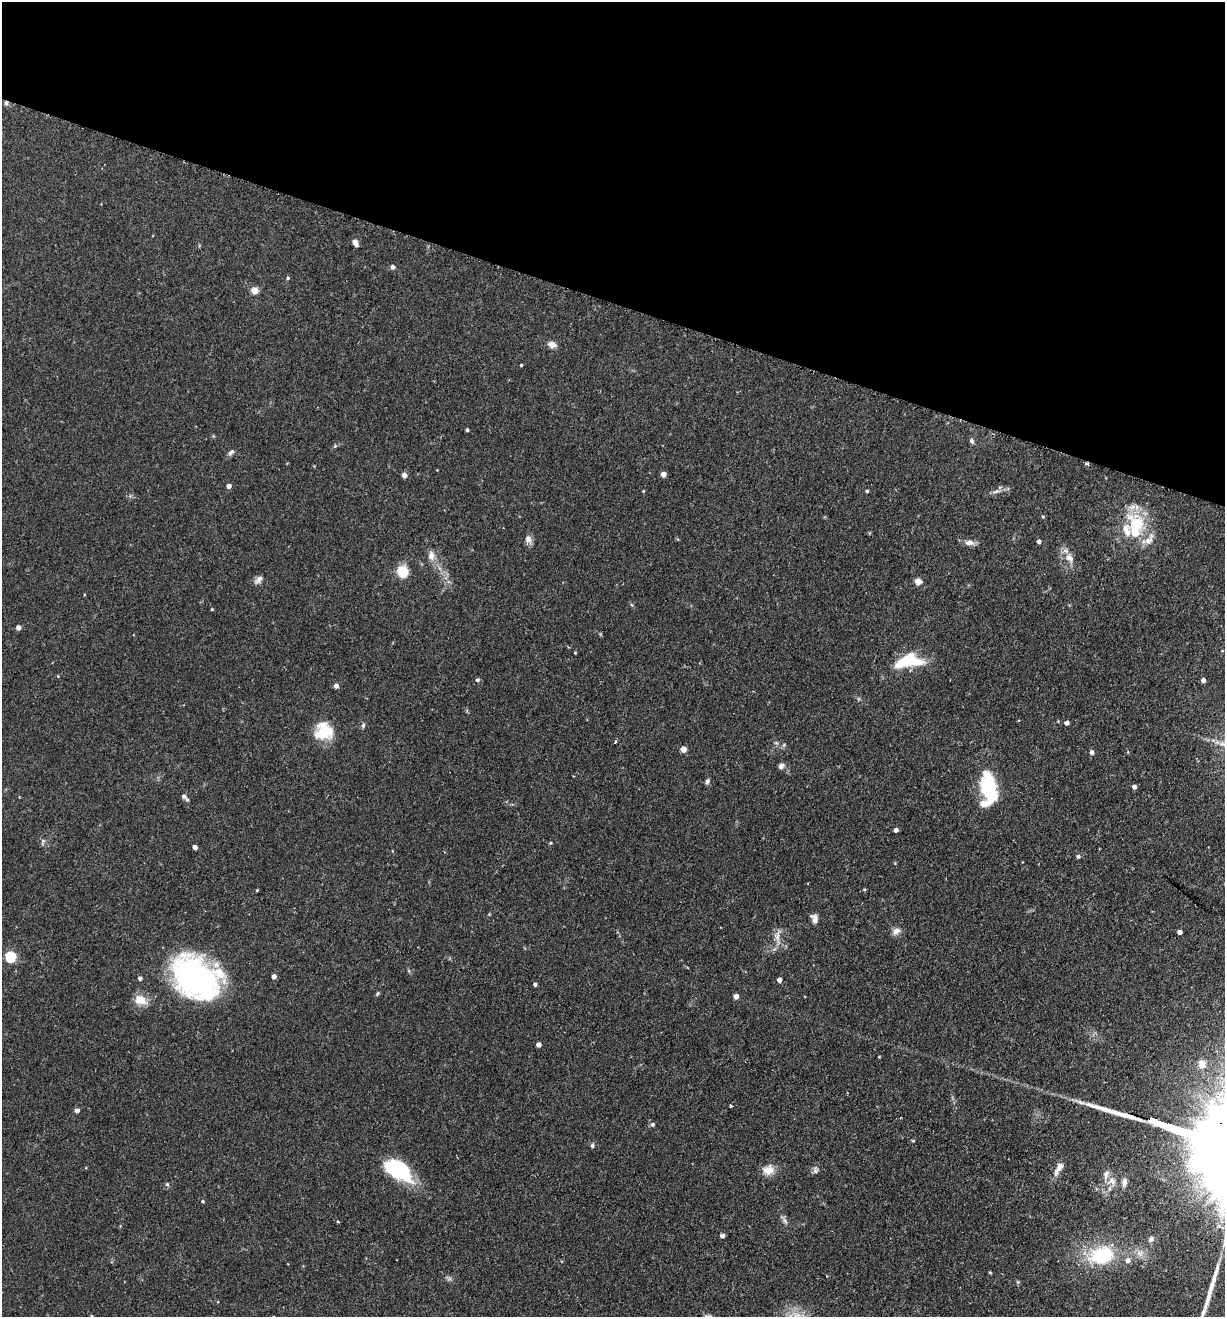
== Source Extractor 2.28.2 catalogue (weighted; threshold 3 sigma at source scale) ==
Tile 2 of 4 x 4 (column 2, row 1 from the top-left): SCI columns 1536-2758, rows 3966-5280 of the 5389 x 5300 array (HDU 1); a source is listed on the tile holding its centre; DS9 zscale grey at full resolution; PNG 1227 x 1319 px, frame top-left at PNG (2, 2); no overlay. Shown black and unused: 23% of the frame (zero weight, under 2 of 3 exposures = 3% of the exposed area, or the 3 px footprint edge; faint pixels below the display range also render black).
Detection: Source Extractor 2.28.2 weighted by HDU 2 'WHT'; one run over the whole footprint, this tile lists its part. Background 0.0897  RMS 0.0061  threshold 0.0274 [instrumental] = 3 sigma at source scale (4.5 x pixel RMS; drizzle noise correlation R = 1.50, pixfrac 1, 0.05/0.05 arcsec/px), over >= 5 px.
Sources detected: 104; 1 inside a brighter object's white glare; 2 cosmic-ray / hot-pixel residue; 2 long thin detections or spike segments (spike, bleed or trail) — not listed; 5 inside a brighter listed object's ellipse — not listed separately; the other 94 listed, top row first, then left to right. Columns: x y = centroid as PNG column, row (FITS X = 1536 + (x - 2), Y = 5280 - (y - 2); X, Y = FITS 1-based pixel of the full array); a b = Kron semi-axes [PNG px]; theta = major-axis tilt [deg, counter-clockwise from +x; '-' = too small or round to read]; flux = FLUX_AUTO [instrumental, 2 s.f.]
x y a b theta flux
6 103 6 5 - 1.2
355 243 7 5 -59 2.9
393 267 5 5 - 1.7
288 278 4 4 - 0.73
254 290 5 5 - 13
552 344 12 8 -18 3
521 365 3 3 - 0.52
467 430 3 3 - 0.97
972 441 7 5 -64 1.5
335 446 5 4 - 0.71
231 452 10 5 44 1.7
663 474 4 4 - 4.6
404 475 5 5 - 3.3
229 486 4 4 - 3
643 491 3 3 - 0.52
867 491 4 3 - 0.82
996 491 11 5 19 2
1043 517 4 4 - 0.6
1136 524 30 25 -72 27
528 539 11 9 -70 2.8
1039 541 4 4 - 1.7
969 542 12 7 -6 3.5
431 556 14 9 -86 4.2
1069 558 14 9 -40 5.2
403 571 14 13 - 9.8
258 580 14 7 44 2.6
918 582 5 4 - 11
212 609 4 3 - 0.46
18 628 4 4 - 3.1
575 653 3 3 - 0.48
905 661 27 12 18 25
58 676 4 3 - 0.44
477 680 5 5 - 1.2
1203 680 4 4 - 2.7
336 686 4 4 - 2.6
1067 723 4 4 - 2.3
363 725 7 5 69 1.1
324 731 21 20 - 18
615 741 3 3 - 1.6
683 749 4 4 - 7.8
1091 752 5 4 - 2.1
781 766 7 6 - 2
707 782 7 5 84 1.4
1134 787 4 4 - 2.3
988 788 15 8 -77 110
184 796 9 6 -33 1.8
985 803 16 8 12 6.8
896 830 4 4 - 2.3
43 841 6 5 - 1.3
550 843 4 4 - 0.67
195 847 4 4 - 2.8
1078 857 5 4 - 1.3
257 890 3 3 - 0.57
814 918 11 7 -59 3.1
896 931 12 8 37 3.2
1180 932 4 4 - 2.6
778 936 22 7 78 4.7
10 957 5 5 - 49
409 971 6 4 -72 0.71
274 976 4 4 - 3.3
140 978 4 4 - 1.6
196 978 54 39 -37 130
779 980 4 4 - 3.1
535 984 3 3 - 1.4
378 993 7 4 59 0.74
736 996 4 4 - 3.3
140 1000 16 11 -22 7.8
539 1044 4 4 - 3.1
879 1057 4 3 - 0.47
1202 1064 9 7 -58 5.2
731 1106 3 3 - 1.5
77 1110 4 4 - 2.7
652 1124 5 5 - 1.4
913 1141 4 3 - 0.64
592 1146 6 4 -88 1
1059 1168 19 6 57 5
398 1170 30 17 -33 40
768 1170 15 12 14 6.5
815 1170 11 7 84 1.8
1112 1181 11 7 -69 3.6
1124 1182 10 6 88 2.7
167 1184 5 5 - 0.84
203 1201 4 4 - 0.78
337 1221 3 3 - 1.5
785 1221 8 5 -46 1.6
1220 1227 9 5 -27 2.7
722 1236 4 4 - 2.5
1151 1239 9 7 43 1.8
1102 1255 34 22 14 37
990 1273 5 3 - 0.52
826 1276 3 2 - 0.41
449 1279 7 5 0 1.3
1018 1282 5 5 - 0.76
92 1316 5 3 - 0.44
Overlapping masked pixels (flux is a lower limit): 1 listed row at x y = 6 103
Isophote crosses this tile's border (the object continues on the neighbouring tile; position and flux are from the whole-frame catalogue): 1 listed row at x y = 92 1316